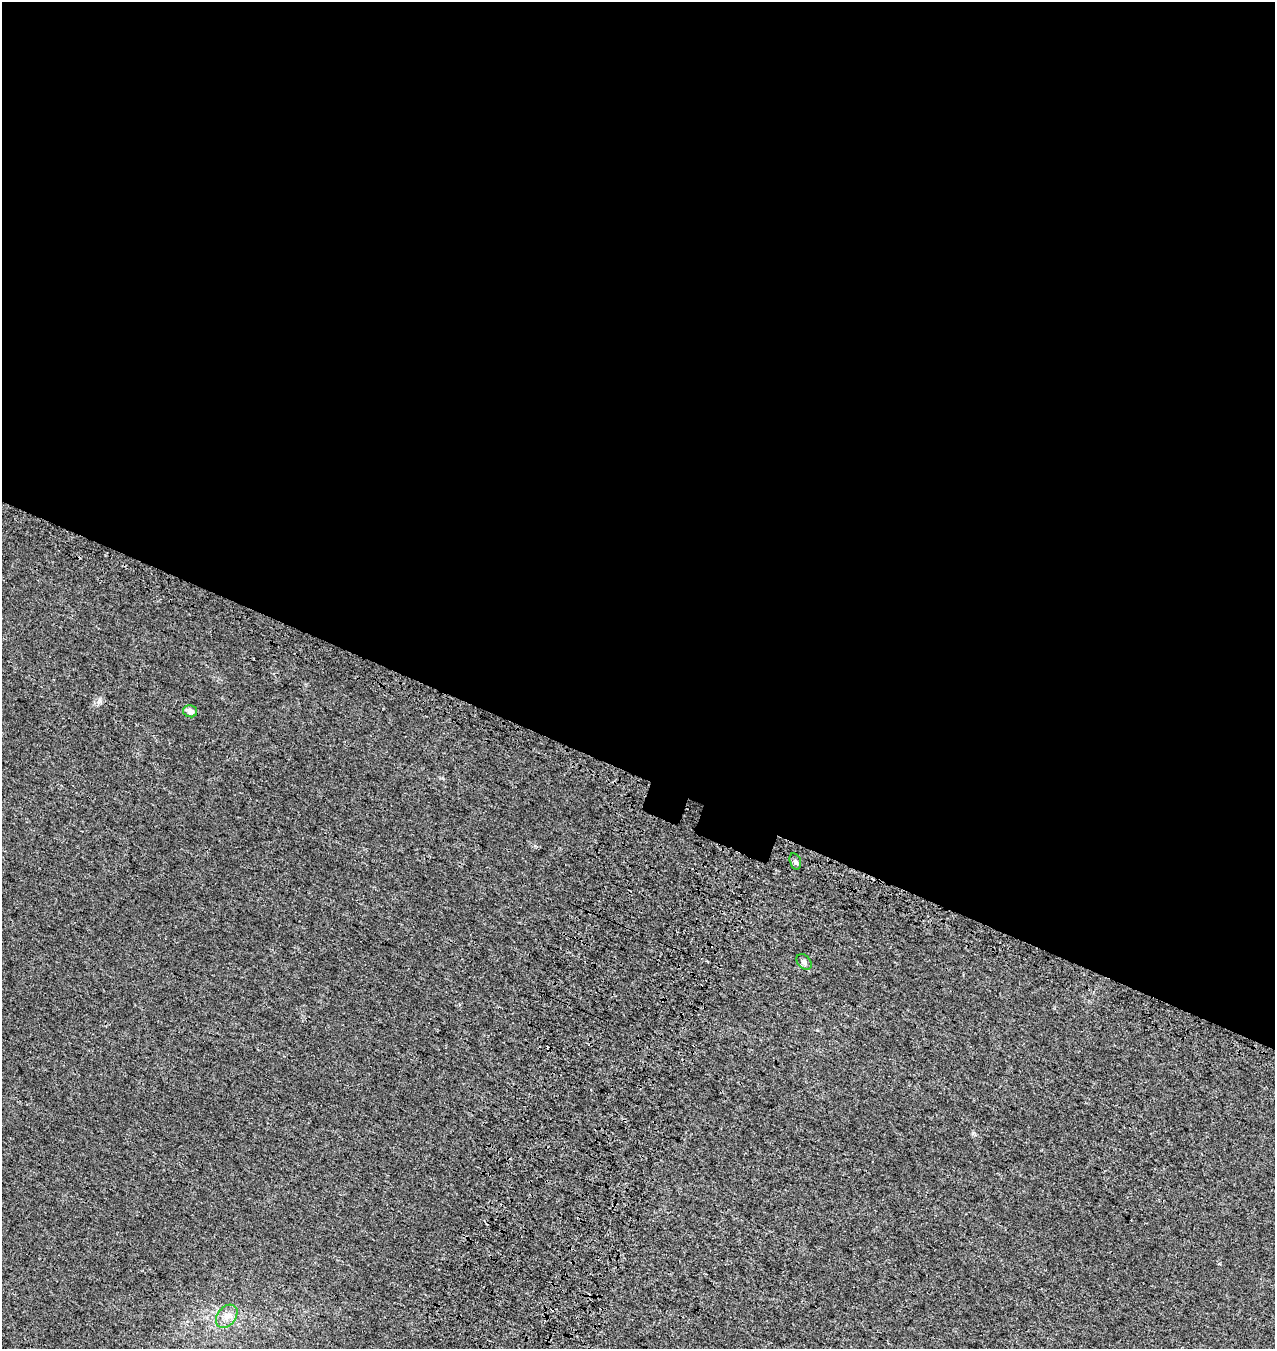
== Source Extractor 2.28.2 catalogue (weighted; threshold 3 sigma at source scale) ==
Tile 3 of 4 x 4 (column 3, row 1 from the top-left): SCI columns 2872-4144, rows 4184-5530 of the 5806 x 5664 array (HDU 1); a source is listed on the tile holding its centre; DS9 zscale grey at full resolution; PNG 1277 x 1351 px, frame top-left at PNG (2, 2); each listed source drawn as its Kron ellipse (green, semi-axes under 4 px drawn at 4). Shown black and unused: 58% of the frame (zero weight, under 3 of 4 exposures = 9% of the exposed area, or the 3 px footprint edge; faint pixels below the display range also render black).
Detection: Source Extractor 2.28.2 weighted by HDU 2 'WHT'; one run over the whole footprint, this tile lists its part. Background 0.00173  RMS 0.0029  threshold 0.013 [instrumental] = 3 sigma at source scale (4.5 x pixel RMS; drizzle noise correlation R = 1.50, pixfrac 1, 0.0396/0.0396 arcsec/px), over >= 5 px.
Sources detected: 5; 1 cosmic-ray / hot-pixel residue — neither listed nor drawn; the other 4 listed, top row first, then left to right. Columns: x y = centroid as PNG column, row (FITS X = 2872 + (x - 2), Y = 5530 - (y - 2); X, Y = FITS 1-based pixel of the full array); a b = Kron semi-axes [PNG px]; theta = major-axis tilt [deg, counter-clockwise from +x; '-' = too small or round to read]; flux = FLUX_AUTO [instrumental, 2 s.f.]
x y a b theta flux
190 711 7 6 - 1.5
795 861 8 5 -72 0.6
804 962 9 6 -50 0.95
227 1316 13 9 51 2.2